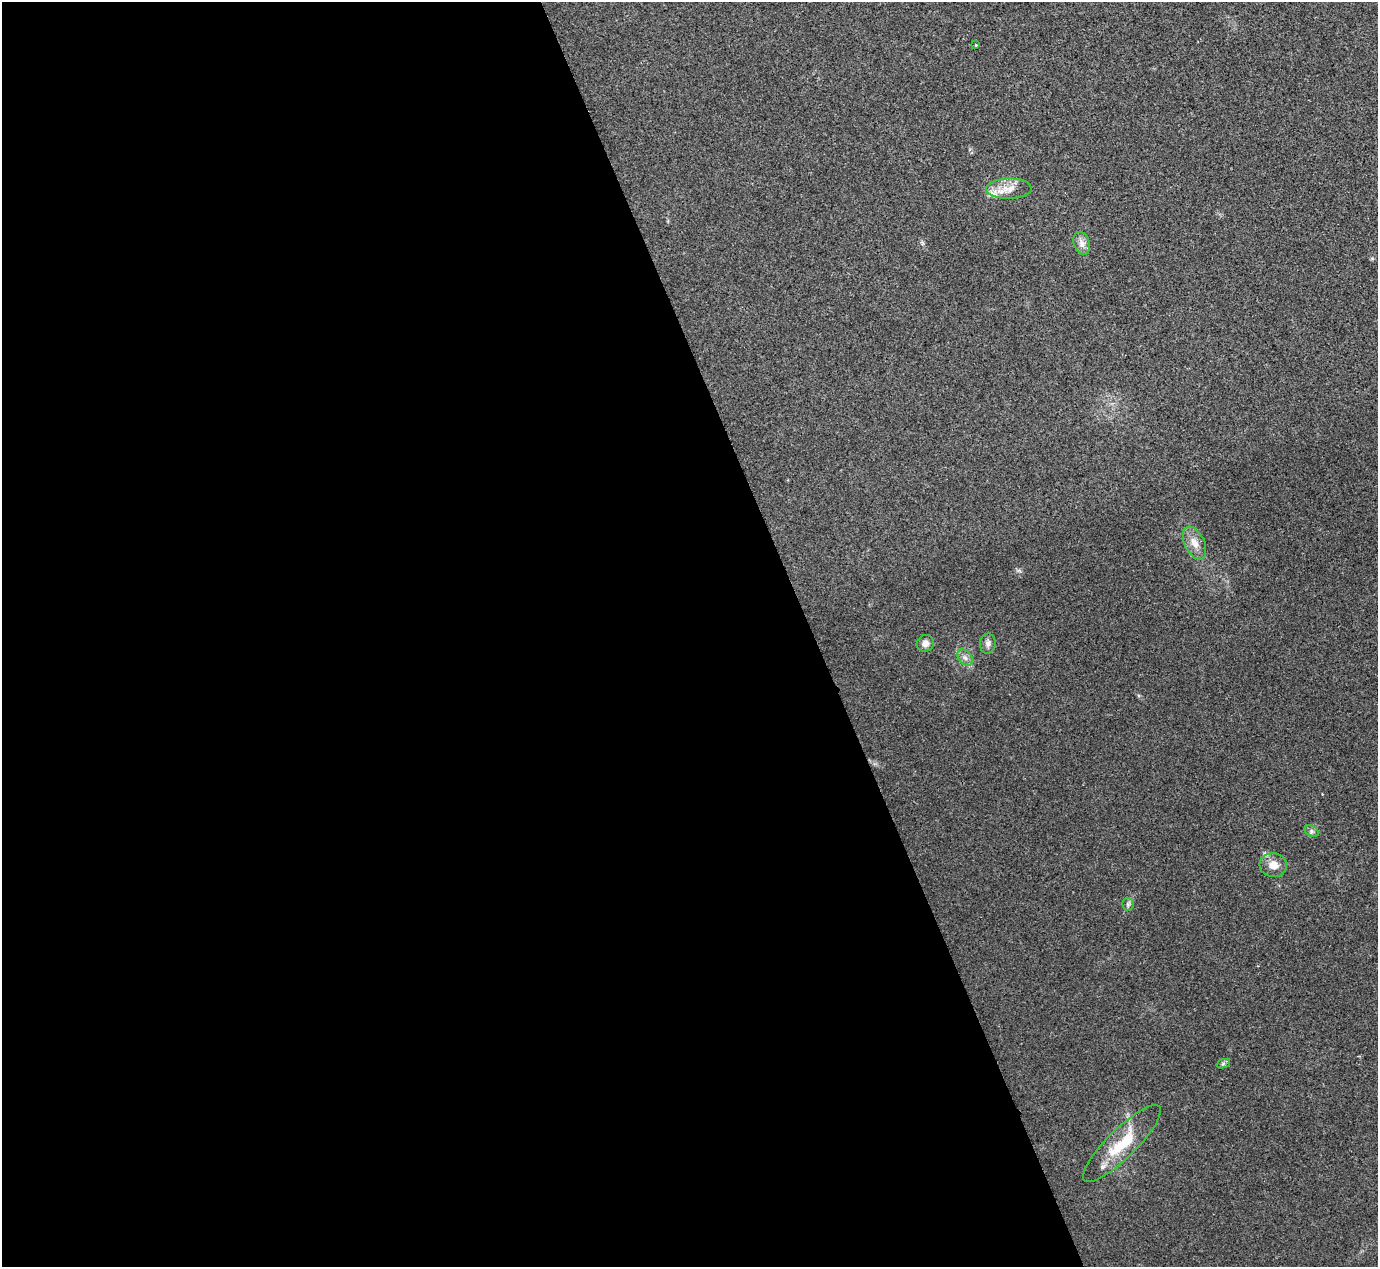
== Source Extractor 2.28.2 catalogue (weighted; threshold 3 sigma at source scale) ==
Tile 9 of 4 x 4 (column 1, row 3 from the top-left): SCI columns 6-1381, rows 1423-2687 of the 5517 x 5505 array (HDU 1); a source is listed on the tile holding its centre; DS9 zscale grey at full resolution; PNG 1380 x 1269 px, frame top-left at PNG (2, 2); each listed source drawn as its Kron ellipse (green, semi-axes under 4 px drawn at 4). Shown black and unused: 59% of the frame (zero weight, under 3 of 4 exposures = <1% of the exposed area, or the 3 px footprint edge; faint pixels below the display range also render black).
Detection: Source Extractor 2.28.2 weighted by HDU 2 'WHT'; one run over the whole footprint, this tile lists its part. Background 0.0197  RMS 0.0059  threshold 0.0265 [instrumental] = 3 sigma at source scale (4.5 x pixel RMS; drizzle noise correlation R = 1.50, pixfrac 1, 0.05/0.05 arcsec/px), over >= 5 px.
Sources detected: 13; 1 inside a brighter listed object's ellipse — not listed separately; the other 12 listed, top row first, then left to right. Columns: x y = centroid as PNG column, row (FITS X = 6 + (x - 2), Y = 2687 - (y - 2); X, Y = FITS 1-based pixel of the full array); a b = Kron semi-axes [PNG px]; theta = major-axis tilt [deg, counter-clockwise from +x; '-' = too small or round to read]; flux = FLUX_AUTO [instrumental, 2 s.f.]
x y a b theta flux
976 45 3 3 - 0.46
1009 189 23 10 1 7.8
1082 243 12 8 -71 3.3
1194 543 17 10 -64 5.9
925 643 9 8 - 3.4
988 643 10 8 86 2.4
965 657 9 6 -48 2.4
1312 831 7 5 -28 1.5
1273 865 13 12 - 6.2
1128 904 6 6 - 1.3
1223 1064 7 4 19 1
1122 1144 52 14 45 24